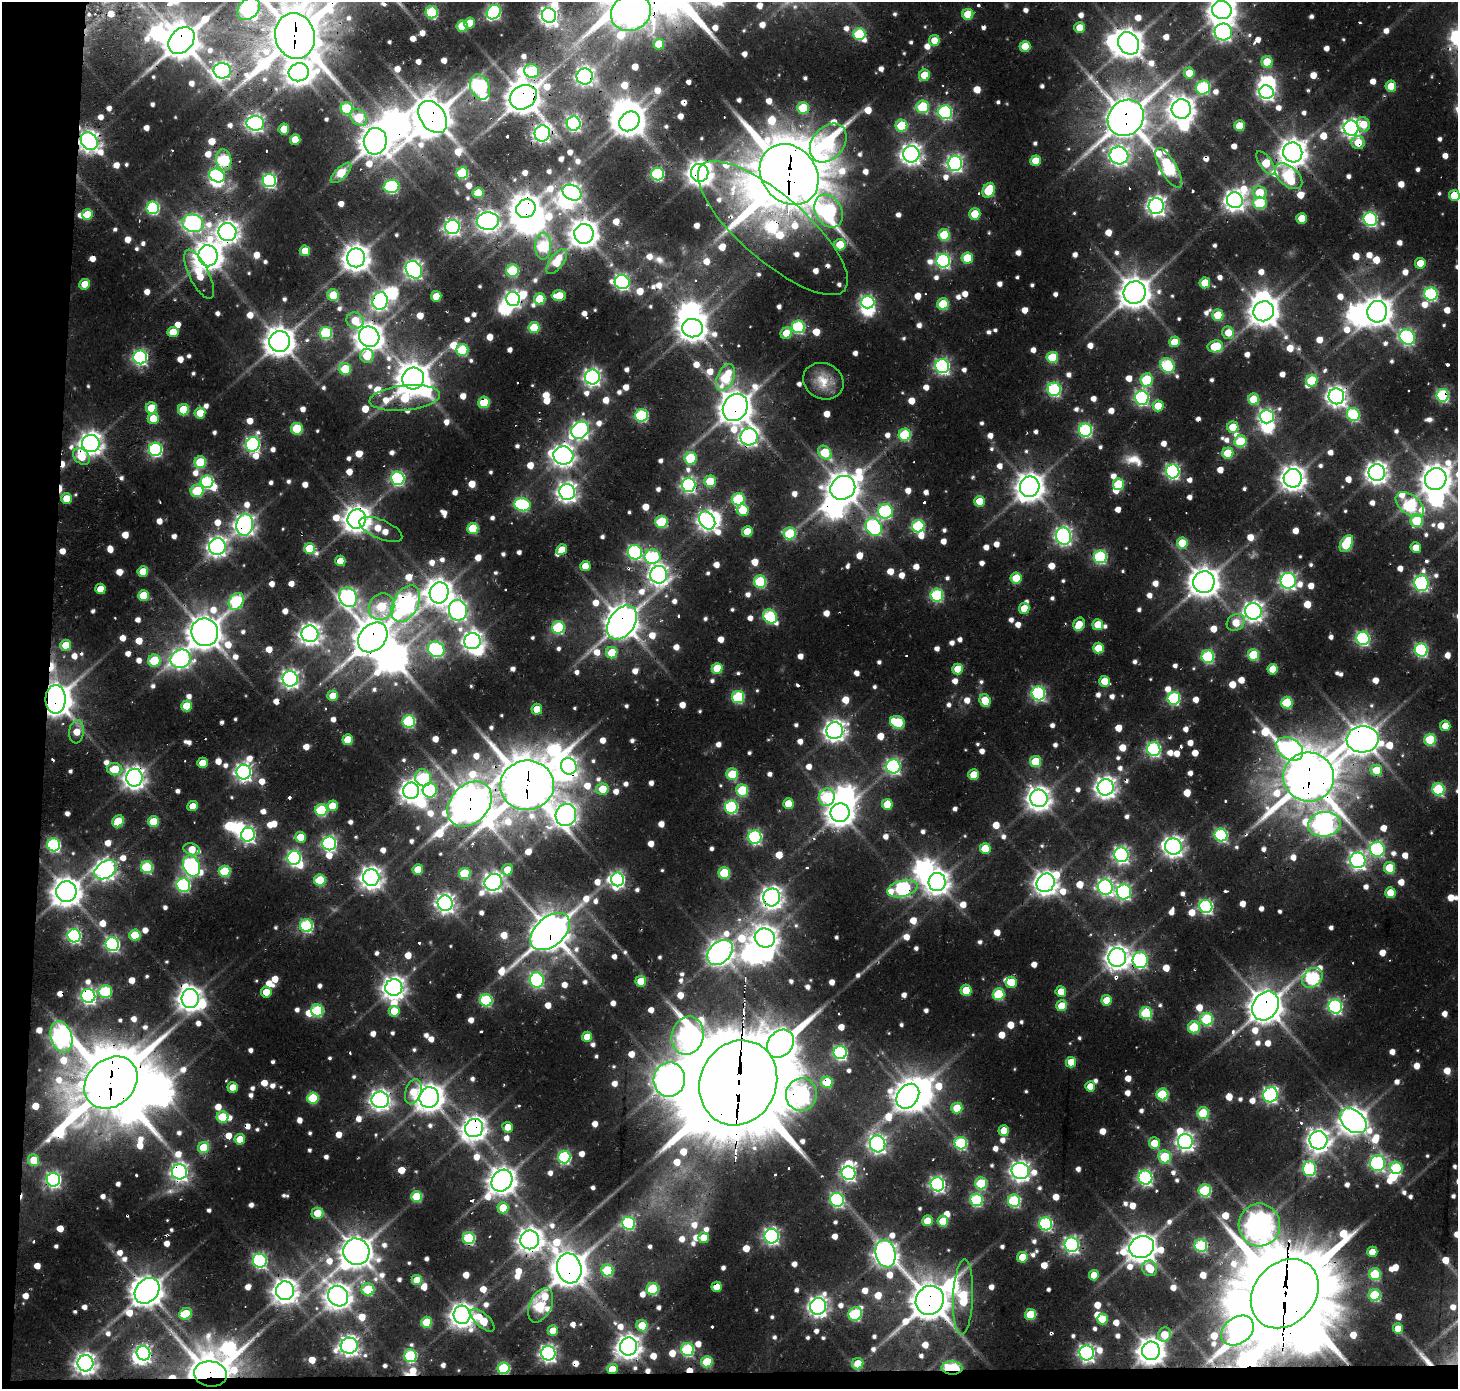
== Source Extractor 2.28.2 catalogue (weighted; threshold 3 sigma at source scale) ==
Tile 7 of 3 x 3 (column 1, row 3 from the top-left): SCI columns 232-1687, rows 364-1750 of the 4598 x 4762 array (HDU 1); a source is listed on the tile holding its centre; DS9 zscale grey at full resolution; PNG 1460 x 1391 px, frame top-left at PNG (2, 2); each listed source drawn as its Kron ellipse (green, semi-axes under 4 px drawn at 4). Shown black and unused: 4% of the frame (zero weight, under 2 of 3 exposures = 8% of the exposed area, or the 3 px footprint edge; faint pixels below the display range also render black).
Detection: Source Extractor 2.28.2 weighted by HDU 2 'WHT'; one run over the whole footprint, this tile lists its part. Background 0.0488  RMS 0.0055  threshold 0.0248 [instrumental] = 3 sigma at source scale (4.5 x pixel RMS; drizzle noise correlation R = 1.50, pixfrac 1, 0.0396/0.0396 arcsec/px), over >= 5 px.
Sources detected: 1472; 12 too faint to see at this stretch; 58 inside a brighter object's white glare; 46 cosmic-ray / hot-pixel residue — neither listed nor drawn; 19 inside a brighter listed object's ellipse — not listed separately; of the other 1337, all 500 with FLUX_AUTO >= 14.9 (the completeness limit of this list) listed and drawn (837 fainter detections not listed), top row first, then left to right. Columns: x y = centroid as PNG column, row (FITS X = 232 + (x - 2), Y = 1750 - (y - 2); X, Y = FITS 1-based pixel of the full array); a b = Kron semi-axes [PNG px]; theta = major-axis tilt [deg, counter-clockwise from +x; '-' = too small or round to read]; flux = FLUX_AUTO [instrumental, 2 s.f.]
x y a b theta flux
249 9 12 9 45 280
1222 10 10 9 - 940
432 12 6 6 - 77
494 12 7 6 - 180
631 12 20 18 29 700
968 14 5 5 - 30
549 15 7 7 - 410
470 23 5 5 - 17
462 26 5 5 - 35
1080 28 5 5 - 17
1223 32 8 8 - 320
859 34 6 6 - 74
295 36 23 19 -75 3300
934 40 5 5 - 16
181 41 15 11 48 1900
1129 43 12 10 -57 1200
659 44 5 5 - 25
1025 46 5 5 - 24
1267 62 6 5 - 29
222 71 9 7 -11 340
532 71 8 7 - 65
299 72 10 9 - 800
1189 73 5 5 - 19
924 75 6 5 - 25
585 76 8 8 - 330
1391 86 5 5 - 21
480 87 13 9 -65 200
1203 88 7 7 - 110
1266 92 7 6 - 270
523 97 14 11 31 1500
923 107 6 6 - 72
803 108 6 5 - 44
347 109 6 6 - 62
1181 109 10 9 - 890
945 112 7 6 - 150
358 117 10 7 -46 33
433 117 18 12 -54 1900
1126 118 19 17 47 2200
629 121 11 9 40 1100
255 123 9 7 -2 330
574 123 7 7 - 220
1363 124 7 6 - 19
902 126 6 6 - 48
1239 126 5 5 - 23
1351 128 7 7 - 340
284 129 5 5 - 20
542 133 8 7 - 340
295 140 5 5 - 19
89 141 9 8 - 490
375 141 13 11 83 1100
828 143 21 15 50 100
1358 143 6 6 - 21
1293 152 10 9 - 1000
911 154 8 8 - 530
1119 156 9 9 - 360
224 160 10 7 -80 88
1036 161 5 5 - 20
955 163 7 7 - 280
1266 163 14 6 -54 30
1169 168 22 8 -60 130
341 173 13 5 45 32
462 173 6 5 - 75
700 173 9 9 - 830
657 174 6 6 - 120
789 174 32 27 -51 5000
217 176 8 6 -28 150
1289 176 16 9 -42 100
269 181 6 6 - 190
391 186 8 6 12 130
989 190 8 6 64 42
478 193 5 5 - 29
572 193 10 7 -26 380
1260 193 7 6 - 30
1454 195 5 5 - 22
1235 200 8 8 - 520
1260 203 7 6 - 66
1156 206 8 7 - 380
153 208 6 6 - 120
526 209 10 9 - 1100
829 211 17 13 -61 160
87 214 5 5 - 25
975 214 5 5 - 32
1302 218 5 5 - 21
1370 219 7 6 - 170
488 221 11 9 2 560
193 223 11 8 -18 320
452 227 7 7 - 290
773 228 95 33 -41 210
227 232 9 9 - 630
584 234 10 9 - 1000
944 235 6 5 - 44
840 245 6 5 - 24
543 246 13 8 89 79
305 251 5 5 - 19
208 256 10 9 - 1100
356 258 9 9 - 970
967 258 5 5 - 31
943 261 7 6 - 180
557 262 15 7 53 28
1420 263 5 5 - 18
414 270 9 7 -54 350
513 270 6 6 - 61
199 274 27 9 -64 28
622 282 7 7 - 230
1205 283 5 5 - 24
84 284 5 5 - 19
1135 292 11 11 - 1300
1431 294 6 6 - 130
333 295 6 5 - 32
436 296 5 5 - 19
559 296 7 5 2 26
513 299 7 6 - 290
540 299 6 5 - 39
380 301 9 7 77 260
867 302 7 6 - 160
943 304 6 5 - 49
1264 311 10 10 - 1100
1377 312 10 10 - 1000
1218 315 5 5 - 34
355 321 9 7 -24 22
534 327 5 5 - 39
798 327 6 6 - 110
692 328 10 9 - 990
173 332 5 5 - 21
326 333 6 6 - 83
786 333 6 5 - 21
1228 333 6 6 - 16
369 337 10 10 - 1000
1407 337 8 7 - 200
280 341 10 10 - 1100
1174 342 5 5 - 15
1215 346 8 6 10 32
462 350 6 6 - 57
367 356 7 7 - 24
140 357 7 7 - 190
1052 357 6 5 - 43
1168 365 8 6 -49 110
942 366 7 7 - 210
345 369 6 6 - 40
592 377 7 7 - 330
726 378 14 8 67 56
413 379 11 10 - 1300
1146 380 6 6 - 60
823 381 21 17 -26 16
1312 381 6 5 - 45
1054 389 6 6 - 140
1443 395 6 6 - 120
1336 396 8 7 - 490
405 398 35 12 6 62
1142 398 7 7 - 190
1254 399 5 5 - 36
484 402 5 5 - 45
1158 406 5 5 - 22
735 407 14 11 59 1400
151 408 5 5 - 32
183 410 5 5 - 37
200 413 5 5 - 21
1353 414 7 6 - 90
642 415 6 6 - 100
1267 417 7 6 - 240
153 418 6 5 - 18
1233 427 5 5 - 23
297 429 6 6 - 43
580 430 9 8 - 290
1085 430 6 6 - 140
905 435 6 6 - 72
749 437 9 8 - 340
1240 441 6 6 - 49
91 443 9 8 - 710
253 444 7 7 - 220
155 449 6 6 - 160
825 453 7 6 - 42
1228 453 5 5 - 37
563 455 10 9 - 590
81 456 9 7 -44 22
690 458 6 6 - 55
200 462 6 6 - 50
1173 471 7 7 - 210
1377 473 8 8 - 580
398 478 6 6 - 150
1293 478 9 9 - 830
1436 479 11 10 - 1200
710 481 5 5 - 34
207 482 6 6 - 100
1119 484 5 5 - 41
689 485 7 7 - 200
1030 487 10 9 - 1100
843 488 13 11 37 1400
197 491 6 6 - 53
567 492 8 8 - 460
66 498 5 5 - 20
738 499 6 6 - 75
979 501 5 5 - 17
523 505 8 6 -16 110
1410 505 16 9 -38 120
743 510 6 6 - 32
885 511 7 7 - 130
357 519 10 9 - 940
707 521 9 7 -56 420
1417 521 6 6 - 51
661 522 6 6 - 57
245 525 11 8 82 540
918 526 6 6 - 100
874 527 9 7 -60 190
473 528 5 5 - 40
381 529 23 9 -23 20
747 532 5 5 - 23
790 533 6 6 - 61
1064 536 9 7 -73 290
1182 543 5 5 - 32
1346 544 9 5 61 64
217 546 8 8 - 450
310 548 5 5 - 34
1416 548 5 5 - 15
562 549 6 5 - 16
635 552 7 7 - 160
652 557 8 7 - 96
1100 557 6 6 - 120
340 561 5 5 - 17
585 566 5 5 - 16
143 571 5 5 - 19
659 575 9 8 - 470
1016 578 5 5 - 28
1288 581 8 7 - 240
760 582 6 6 - 73
1204 582 11 10 - 1200
1421 583 8 7 - 200
100 589 5 5 - 15
439 593 10 9 - 950
143 595 5 5 - 30
937 595 6 6 - 100
348 597 10 8 -59 310
236 601 9 6 54 88
406 604 20 12 61 440
381 607 14 12 54 49
1024 608 5 5 - 20
458 610 10 9 - 340
1253 611 8 8 - 450
770 616 7 6 - 100
622 622 19 12 55 1600
1236 622 9 8 - 16
1079 624 7 5 71 15
1098 625 5 5 - 25
558 627 6 6 - 82
205 632 14 13 - 1600
310 634 8 8 - 530
373 637 16 12 47 1800
1363 638 7 6 - 150
472 641 8 8 - 470
66 645 5 5 - 22
1098 648 5 5 - 26
436 649 9 7 -32 160
1421 650 6 6 - 140
612 653 6 5 - 29
1253 655 6 5 - 48
1208 656 6 6 - 94
181 659 10 9 - 350
154 661 6 6 - 46
717 668 5 5 - 29
958 669 5 5 - 23
1273 669 5 5 - 18
290 679 7 7 - 360
1105 681 5 5 - 20
1038 693 7 6 - 160
333 696 5 5 - 21
738 697 6 6 - 85
1174 698 6 6 - 110
55 699 14 10 -90 1500
985 701 6 5 - 20
1287 703 6 5 - 51
186 706 5 5 - 26
537 709 5 5 - 17
409 721 6 6 - 100
898 722 8 6 -19 60
1445 726 5 5 - 15
835 731 8 8 - 550
77 732 12 7 85 17
1363 739 16 13 3 1400
348 740 5 5 - 26
1430 740 6 6 - 54
1154 749 7 6 - 170
1290 749 14 10 -33 240
1035 762 5 5 - 34
202 763 5 5 - 16
569 766 8 7 - 300
893 766 7 7 - 210
114 769 8 6 -10 22
1376 770 5 5 - 23
244 772 7 7 - 340
732 774 6 5 - 46
974 775 5 5 - 22
1308 777 25 24 - 3300
134 778 9 8 - 640
423 778 9 7 -59 82
527 785 27 24 5 3300
1106 787 8 8 - 560
602 789 6 5 - 25
1438 789 6 6 - 85
430 790 7 7 - 89
742 790 6 6 - 52
411 791 8 8 - 610
827 797 8 8 - 83
1039 798 9 8 - 740
470 804 25 19 47 1900
788 804 5 5 - 16
887 804 5 5 - 21
193 806 5 5 - 15
332 806 5 5 - 19
731 807 6 6 - 110
321 810 6 6 - 70
840 813 9 9 - 1000
566 815 11 10 - 590
118 821 6 5 - 35
153 822 5 5 - 31
1324 824 16 12 9 540
248 835 7 6 - 230
1221 835 6 6 - 130
300 837 5 5 - 23
755 837 7 6 - 160
329 843 7 7 - 200
54 845 6 6 - 130
1173 846 8 8 - 500
985 848 5 5 - 23
192 849 8 5 -18 18
1377 849 7 7 - 150
1121 855 7 7 - 260
294 858 7 6 - 200
1358 860 8 7 - 300
191 866 11 8 -67 250
147 867 6 6 - 73
1390 868 5 5 - 29
106 870 12 8 33 490
418 870 5 5 - 19
507 870 6 5 - 16
224 871 6 5 - 51
465 873 6 5 - 47
724 873 6 5 - 52
371 878 8 8 - 640
617 879 7 6 - 190
320 880 6 5 - 45
493 882 9 8 - 410
937 882 9 8 - 770
1046 883 9 8 - 770
183 885 7 6 - 140
1105 887 7 7 - 260
902 889 15 8 14 180
66 892 10 10 - 1100
1124 892 7 7 - 200
1390 893 5 5 - 19
772 897 9 8 - 580
445 903 8 7 - 410
1206 906 7 6 - 170
306 926 6 6 - 120
550 932 23 14 41 1900
135 935 5 5 - 34
74 936 6 6 - 180
765 938 10 9 - 810
112 944 7 6 - 180
720 952 14 10 42 830
1117 957 9 9 - 790
1140 960 8 7 - 180
1312 978 11 8 44 140
537 980 7 7 - 170
641 981 5 5 - 22
1011 982 5 5 - 22
394 988 8 8 - 700
966 990 5 5 - 24
105 991 6 6 - 77
1061 991 5 5 - 16
266 992 5 5 - 16
998 994 6 5 - 56
88 996 7 7 - 230
190 999 9 8 - 820
486 1000 6 6 - 89
1107 1000 5 5 - 21
1062 1006 5 5 - 23
1265 1006 15 12 56 1600
1335 1007 7 6 - 170
317 1010 6 6 - 78
394 1011 5 5 - 17
1146 1013 6 6 - 70
1207 1019 6 6 - 69
1194 1027 6 6 - 52
688 1036 19 16 76 380
61 1037 16 10 -73 450
587 1037 5 5 - 19
780 1044 15 12 50 1100
840 1052 6 6 - 160
1071 1062 5 5 - 22
669 1080 17 15 88 1000
827 1082 6 6 - 47
111 1083 29 23 42 5000
738 1083 43 38 65 12000
1090 1086 5 5 - 16
233 1087 5 5 - 15
413 1092 13 8 72 18
801 1094 16 15 - 310
1162 1094 6 6 - 62
1270 1095 8 7 - 200
908 1096 13 10 54 1000
429 1097 10 9 - 1100
313 1098 5 5 - 46
380 1100 8 8 - 490
957 1108 5 5 - 29
1203 1113 6 6 - 52
223 1117 6 5 - 43
1353 1121 15 10 -39 1000
507 1127 5 5 - 16
474 1128 9 9 - 820
1004 1131 5 5 - 15
240 1139 5 5 - 21
1318 1140 9 9 - 620
1185 1141 7 7 - 340
961 1143 6 6 - 95
1154 1143 6 5 - 20
878 1144 8 7 - 340
203 1147 6 5 - 31
564 1157 6 6 - 130
1165 1157 7 6 - 49
34 1160 6 5 - 17
1378 1163 8 7 - 180
1396 1168 6 6 - 61
1309 1169 7 6 - 110
1020 1171 9 8 - 450
179 1172 8 7 - 350
849 1173 7 6 - 210
1145 1178 7 7 - 190
53 1180 7 7 - 210
502 1181 11 10 - 1000
981 1183 6 6 - 56
937 1184 7 6 - 230
1205 1190 6 6 - 80
417 1196 5 5 - 46
837 1200 7 7 - 160
976 1200 6 6 - 93
1014 1201 6 6 - 91
503 1208 5 5 - 26
317 1213 6 5 - 21
927 1221 5 5 - 18
943 1221 5 5 - 27
628 1223 6 6 - 110
1046 1224 6 6 - 130
1259 1225 21 21 - 1000
772 1236 7 7 - 240
469 1238 6 6 - 94
704 1238 5 5 - 17
530 1240 9 9 - 800
1072 1245 7 7 - 250
1201 1246 6 6 - 92
1142 1247 13 10 25 1200
356 1252 13 13 - 1400
1372 1252 5 5 - 15
885 1254 14 10 -78 740
1022 1257 5 5 - 20
260 1261 7 6 - 170
569 1268 15 12 -76 2100
1150 1268 8 7 - 26
607 1270 6 6 - 62
1375 1274 6 6 - 57
1094 1275 5 5 - 17
417 1280 5 5 - 20
717 1287 5 5 - 18
368 1289 6 6 - 49
653 1289 6 6 - 69
147 1291 14 11 48 1300
285 1291 9 9 - 860
1285 1294 38 30 48 8100
1375 1295 6 6 - 67
338 1296 10 9 - 900
963 1297 38 10 87 64
930 1300 15 13 55 2000
541 1305 18 11 65 89
818 1306 8 8 - 450
185 1314 6 5 - 39
855 1314 7 6 - 90
1030 1314 5 5 - 35
462 1315 9 8 - 760
1102 1319 5 5 - 23
482 1320 15 7 -42 34
427 1322 5 5 - 35
642 1326 6 5 - 26
1398 1329 5 5 - 15
553 1331 5 5 - 16
1237 1331 18 13 37 240
1164 1335 7 6 - 21
349 1346 8 8 - 460
629 1346 9 8 - 790
687 1350 6 6 - 110
1151 1351 9 9 - 990
143 1353 7 6 - 250
548 1353 7 7 - 300
1087 1353 7 7 - 270
410 1356 6 6 - 99
707 1362 5 5 - 45
86 1363 8 8 - 580
858 1364 6 5 - 22
504 1368 6 6 - 81
952 1368 10 6 -3 66
612 1369 5 5 - 17
210 1374 16 12 -8 1700
Overlapping masked pixels (flux is a lower limit): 119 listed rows (the first 20) at x y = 1222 10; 1223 32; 295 36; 181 41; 1129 43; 532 71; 585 76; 480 87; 523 97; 803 108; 433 117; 1126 118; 255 123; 542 133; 89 141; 375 141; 1358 143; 1293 152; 911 154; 224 160
Isophote crosses this tile's border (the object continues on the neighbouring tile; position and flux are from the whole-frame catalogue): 5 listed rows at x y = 249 9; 1222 10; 631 12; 295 36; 1454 195